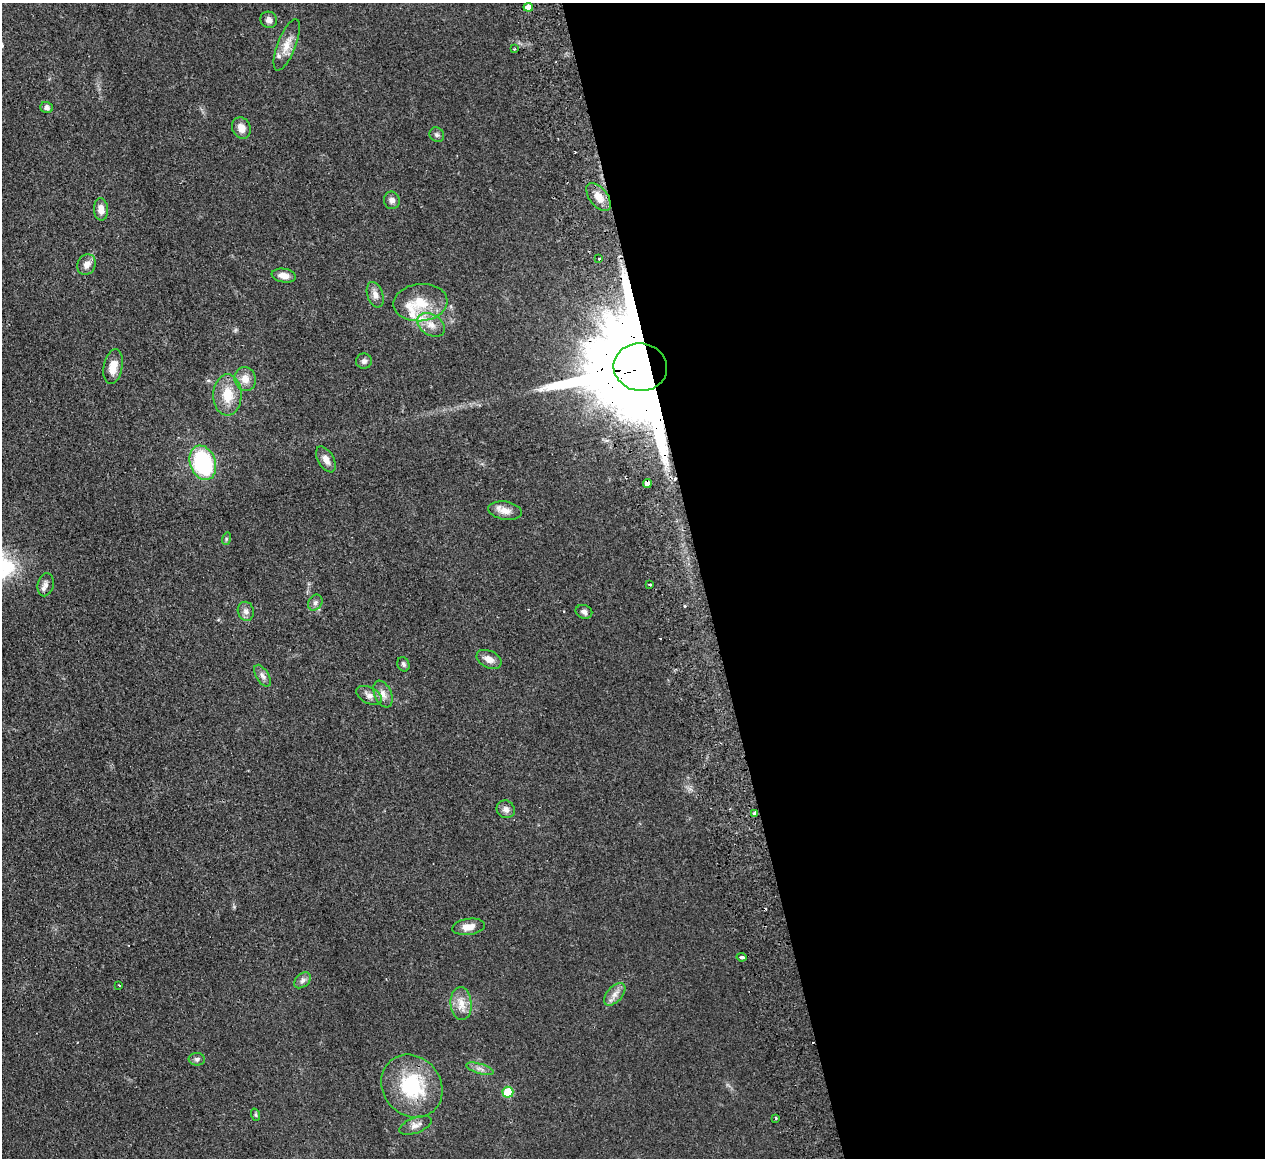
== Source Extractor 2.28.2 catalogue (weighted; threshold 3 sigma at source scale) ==
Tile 8 of 4 x 4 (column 4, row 2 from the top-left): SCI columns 3847-5109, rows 2593-3748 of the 5166 x 5065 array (HDU 1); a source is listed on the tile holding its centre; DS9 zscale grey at full resolution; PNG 1267 x 1160 px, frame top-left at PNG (2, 3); each listed source drawn as its Kron ellipse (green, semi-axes under 4 px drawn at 4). Shown black and unused: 45% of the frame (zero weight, under 2 of 3 exposures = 3% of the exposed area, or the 3 px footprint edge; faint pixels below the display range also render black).
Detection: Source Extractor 2.28.2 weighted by HDU 2 'WHT'; one run over the whole footprint, this tile lists its part. Background 0.0582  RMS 0.0088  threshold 0.0396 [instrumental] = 3 sigma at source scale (4.5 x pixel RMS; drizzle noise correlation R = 1.50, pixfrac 1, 0.05/0.05 arcsec/px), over >= 5 px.
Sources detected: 57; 4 cosmic-ray / hot-pixel residue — neither listed nor drawn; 2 inside a brighter listed object's ellipse — not listed separately; the other 51 listed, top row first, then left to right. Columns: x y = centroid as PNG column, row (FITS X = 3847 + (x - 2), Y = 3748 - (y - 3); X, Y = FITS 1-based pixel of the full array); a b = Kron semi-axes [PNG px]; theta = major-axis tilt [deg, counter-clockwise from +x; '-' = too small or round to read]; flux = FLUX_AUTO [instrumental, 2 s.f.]
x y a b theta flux
528 7 5 4 - 5.5
269 20 8 8 - 3.8
287 45 27 9 69 11
514 49 3 2 - 0.73
47 107 6 5 - 2.7
241 128 11 9 -64 7.1
437 135 8 6 -45 2.4
598 197 16 9 -52 9.1
392 200 9 8 - 3.4
101 209 11 7 -87 7.5
599 259 3 3 - 9.4
87 265 10 9 - 5.9
284 276 12 7 -8 6.2
375 295 13 8 -71 4.9
420 303 27 18 5 24
431 325 15 10 -33 9
364 361 8 7 - 2.7
113 367 18 9 79 11
640 367 27 24 -8 32000
245 379 12 10 -71 8.1
227 395 20 14 90 18
326 459 14 7 -60 5.9
203 463 18 13 -70 85
647 483 4 4 - 18
505 511 17 9 -9 7.4
226 539 6 4 72 1.2
650 584 3 2 - 1.3
46 585 12 8 76 4.1
315 603 8 6 58 2.7
246 611 9 8 - 3.8
584 612 8 6 -21 2.7
489 659 13 8 -24 6
403 664 7 6 - 2
262 676 12 6 -58 3.6
383 694 14 8 -66 5.9
369 695 13 8 -26 4.9
506 809 9 8 - 4.1
755 813 4 3 - 5
469 927 16 8 8 8.7
741 957 5 3 - 3.9
302 980 9 6 39 3
119 985 3 2 - 0.65
615 994 13 7 49 5.4
461 1004 16 10 -85 9.8
197 1059 8 6 -2 2.3
480 1069 14 5 -16 3.6
412 1086 33 29 -49 58
508 1092 5 5 - 35
256 1115 6 4 -70 1.2
776 1118 4 3 - 0.96
415 1125 17 7 21 5.3
Overlapping masked pixels (flux is a lower limit): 3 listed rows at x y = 640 367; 647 483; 755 813